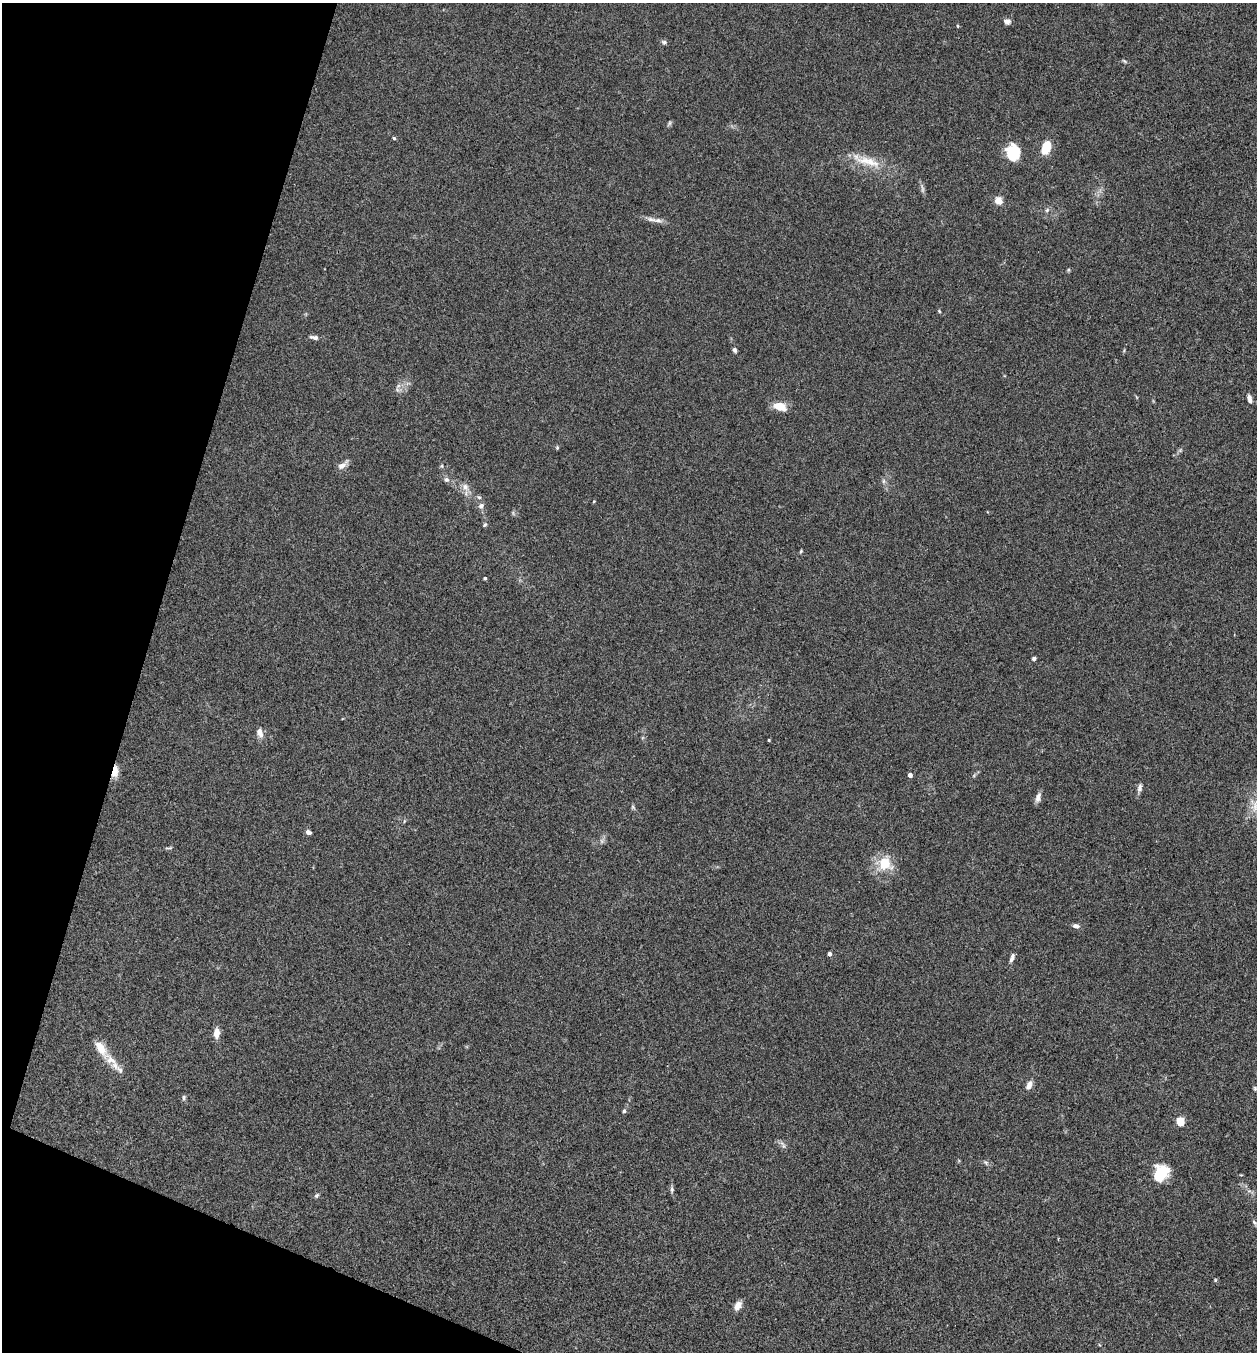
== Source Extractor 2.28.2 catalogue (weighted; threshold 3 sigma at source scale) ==
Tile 9 of 4 x 4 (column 1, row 3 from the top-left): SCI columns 265-1519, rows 1352-2701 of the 5419 x 5403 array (HDU 1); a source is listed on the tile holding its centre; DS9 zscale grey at full resolution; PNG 1259 x 1354 px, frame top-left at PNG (2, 3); no overlay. Shown black and unused: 15% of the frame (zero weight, under 3 of 4 exposures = <1% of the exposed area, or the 3 px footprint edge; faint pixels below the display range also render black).
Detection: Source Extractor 2.28.2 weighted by HDU 2 'WHT'; one run over the whole footprint, this tile lists its part. Background 0.0288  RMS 0.0045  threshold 0.0202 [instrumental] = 3 sigma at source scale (4.5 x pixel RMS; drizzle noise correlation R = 1.50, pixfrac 1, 0.05/0.05 arcsec/px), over >= 5 px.
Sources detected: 66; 2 too faint to see at this stretch — not listed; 1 inside a brighter listed object's ellipse — not listed separately; the other 63 listed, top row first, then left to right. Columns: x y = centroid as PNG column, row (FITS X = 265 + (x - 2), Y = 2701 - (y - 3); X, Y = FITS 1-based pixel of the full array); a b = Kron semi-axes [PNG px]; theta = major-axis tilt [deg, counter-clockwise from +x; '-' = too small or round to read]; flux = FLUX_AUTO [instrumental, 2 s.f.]
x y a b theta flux
1007 21 9 7 -6 1.7
957 26 5 3 - 0.41
664 42 8 6 -15 0.96
1124 61 8 4 -27 0.71
669 123 7 4 89 0.73
394 138 4 4 - 0.55
1046 147 14 9 69 8.5
1013 152 16 13 -80 14
866 161 48 12 -18 12
998 201 5 4 - 13
1047 210 6 5 - 0.88
651 219 18 6 -13 2.8
1068 270 5 4 - 0.54
939 311 5 3 - 0.48
314 337 12 5 -10 1.7
734 350 6 4 -50 1.1
398 386 9 5 49 1.4
1249 399 11 5 -75 1.9
780 407 18 10 -17 5.4
557 448 5 4 - 0.52
1180 450 5 5 - 0.69
342 465 15 6 38 2.6
442 466 5 5 - 0.59
446 480 8 6 -26 1.4
884 481 7 4 90 0.9
465 487 11 10 - 3.1
479 497 6 5 - 0.79
594 501 4 3 - 0.31
481 506 9 7 43 1.6
513 513 7 4 -55 0.64
485 525 6 5 - 0.68
801 551 5 4 - 0.52
485 578 3 3 - 0.74
1034 659 5 4 - 1
260 732 13 7 -72 3
769 740 3 3 - 0.49
115 772 16 7 80 4.3
910 775 4 4 - 2.6
1140 788 11 6 82 1.6
1038 797 12 7 74 2.1
633 807 6 5 - 0.75
308 832 6 5 - 1.5
169 848 12 3 7 0.65
885 864 20 19 - 11
1076 926 8 5 -12 1.8
829 954 4 4 - 1.8
1012 958 12 5 70 1.6
216 1033 12 7 86 3.5
100 1048 26 11 -55 6.7
117 1068 25 8 -40 3.9
1029 1085 11 6 65 2.8
1255 1088 6 5 - 0.65
184 1098 9 4 79 0.84
624 1111 5 4 - 0.77
1180 1121 5 4 - 19
783 1144 14 4 -63 1.4
986 1162 7 6 - 0.92
1161 1173 17 14 61 14
672 1189 10 5 -85 1.1
317 1195 6 5 - 0.81
1254 1222 8 4 -46 0.8
1215 1280 5 4 - 0.51
738 1305 11 7 61 3.3
Overlapping masked pixels (flux is a lower limit): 1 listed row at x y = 115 772